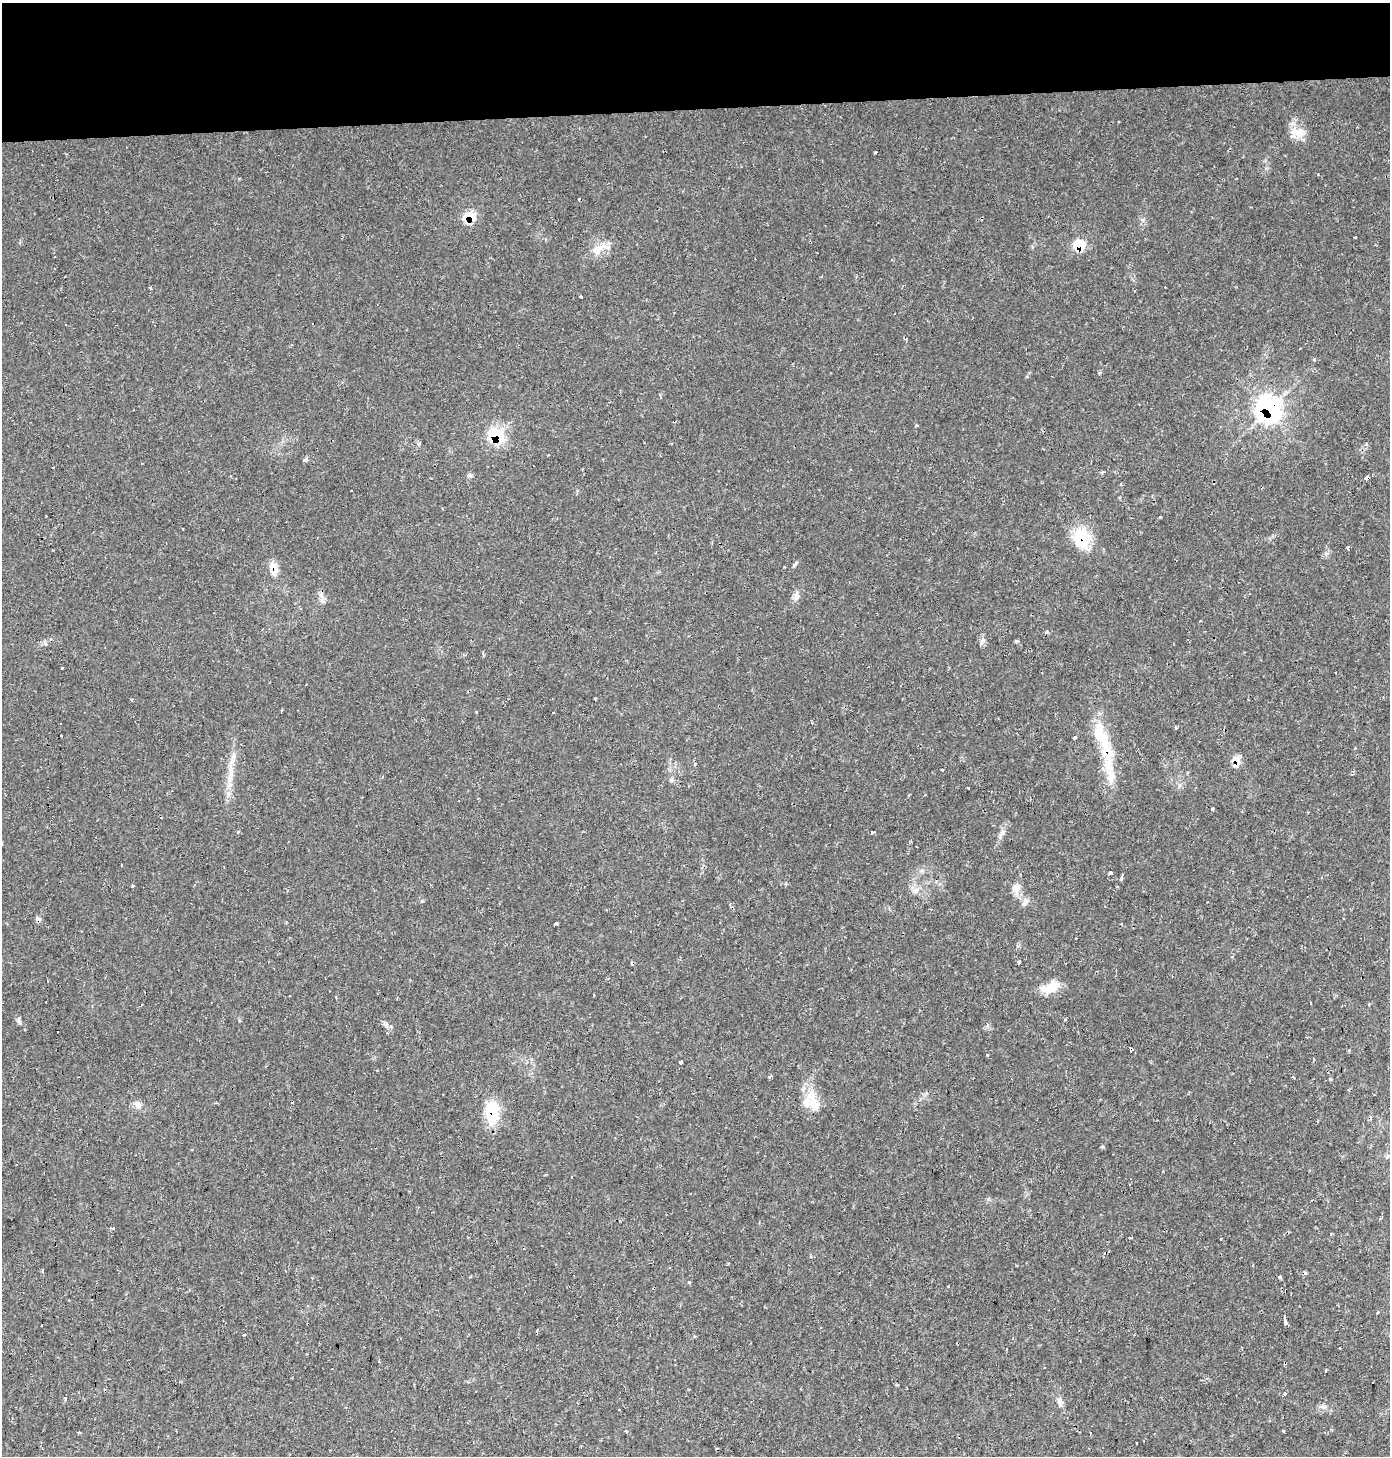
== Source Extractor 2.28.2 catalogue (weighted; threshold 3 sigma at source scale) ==
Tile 2 of 3 x 3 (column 2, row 1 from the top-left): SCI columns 1395-2782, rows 2941-4394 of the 4170 x 4428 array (HDU 1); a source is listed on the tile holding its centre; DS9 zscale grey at full resolution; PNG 1392 x 1458 px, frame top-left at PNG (2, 3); no overlay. Shown black and unused: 7% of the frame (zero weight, under 2 of 3 exposures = <1% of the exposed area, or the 3 px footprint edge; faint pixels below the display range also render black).
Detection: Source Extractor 2.28.2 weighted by HDU 2 'WHT'; one run over the whole footprint, this tile lists its part. Background 0.0306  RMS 0.0027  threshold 0.0123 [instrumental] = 3 sigma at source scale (4.5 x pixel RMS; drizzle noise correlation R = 1.50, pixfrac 1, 0.0396/0.0396 arcsec/px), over >= 5 px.
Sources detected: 123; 25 cosmic-ray / hot-pixel residue — not listed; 4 inside a brighter listed object's ellipse — not listed separately; the other 94 listed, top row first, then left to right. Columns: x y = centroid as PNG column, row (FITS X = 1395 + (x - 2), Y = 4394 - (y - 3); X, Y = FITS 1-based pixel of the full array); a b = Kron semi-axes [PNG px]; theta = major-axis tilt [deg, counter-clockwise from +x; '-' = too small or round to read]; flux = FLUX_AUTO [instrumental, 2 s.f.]
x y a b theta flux
1297 133 21 11 -15 3.7
876 152 3 3 - 0.52
470 217 11 9 4 6.3
1143 220 6 4 -72 0.54
1079 245 6 5 - 21
598 249 20 10 35 3.6
151 288 3 2 - 0.52
581 297 3 3 - 0.89
1314 360 3 3 - 1.9
1099 373 4 3 - 0.44
1268 410 14 13 - 62
916 426 3 3 - 0.53
497 436 12 10 -32 16
1366 444 5 3 - 0.29
549 455 3 2 - 0.24
305 460 6 5 - 0.44
1102 472 4 3 - 0.66
469 475 6 6 - 0.53
1367 478 4 4 - 3
1121 484 3 3 - 0.4
1160 517 3 2 - 0.41
183 529 3 3 - 0.66
1082 538 23 19 -70 10
1348 548 4 3 - 1.2
795 564 10 4 48 0.53
785 567 3 2 - 0.19
274 569 17 9 -80 3.1
320 595 7 5 89 0.84
797 597 12 7 64 1.3
1047 632 5 4 - 0.39
982 641 10 5 64 0.93
1016 641 4 3 - 0.87
62 667 3 2 - 0.55
282 711 3 2 - 0.25
476 712 3 2 - 0.25
553 713 3 3 - 0.51
1100 735 38 16 -69 9.8
61 736 3 2 - 0.54
1075 737 3 3 - 0.66
1236 761 11 7 -82 3.1
942 769 3 3 - 0.78
1110 775 23 11 89 4.4
230 777 20 8 80 3.3
968 788 3 2 - 1.2
1212 809 3 3 - 0.55
872 833 4 3 - 1.5
917 847 3 2 - 0.24
122 865 3 2 - 0.41
1110 873 3 3 - 3.3
1121 878 5 3 - 1.9
132 886 3 3 - 1.9
1015 888 12 11 - 2.1
916 891 9 9 - 1.5
1025 903 12 6 63 1.1
555 924 3 3 - 2
1019 962 4 3 - 1.1
1050 987 24 12 22 4.7
593 995 3 3 - 0.5
1310 1003 3 2 - 0.55
141 1004 3 3 - 1.6
19 1021 9 5 -74 0.65
391 1026 6 4 -61 0.6
1131 1050 3 3 - 5.6
987 1054 3 2 - 0.36
1314 1059 3 3 - 0.59
680 1062 4 3 - 2.1
770 1076 4 3 - 1.4
1330 1079 5 3 - 0.32
812 1098 24 13 -73 5.6
137 1105 12 8 -46 1.4
492 1112 23 13 87 11
1102 1146 5 3 - 0.3
113 1228 3 3 - 1.5
1131 1238 4 2 - 0.37
1220 1239 3 3 - 0.41
811 1257 4 3 - 0.32
43 1271 3 3 - 2.4
1279 1277 4 3 - 1.3
689 1282 3 3 - 0.41
1378 1312 4 3 - 0.28
1285 1320 8 3 -83 6.2
308 1324 3 3 - 0.52
1006 1349 3 3 - 0.66
379 1361 3 2 - 0.55
1284 1394 4 4 - 0.65
65 1398 4 3 - 0.72
1060 1402 11 8 -68 1.3
1323 1406 10 6 -5 0.95
619 1409 3 3 - 0.67
626 1431 5 3 - 0.28
1284 1431 3 3 - 1.4
79 1432 3 2 - 0.45
1090 1433 3 2 - 0.34
1136 1443 3 2 - 0.4
Overlapping masked pixels (flux is a lower limit): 11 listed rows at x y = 470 217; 1079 245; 1268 410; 497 436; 1367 478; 1082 538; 274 569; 1236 761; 1131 1050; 492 1112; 308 1324
Unlisted compact peaks at least as high as the median listed source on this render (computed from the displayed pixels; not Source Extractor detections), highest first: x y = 988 1199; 1179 785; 1003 832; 422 901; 671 780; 419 444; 1355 237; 244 1335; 1176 728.